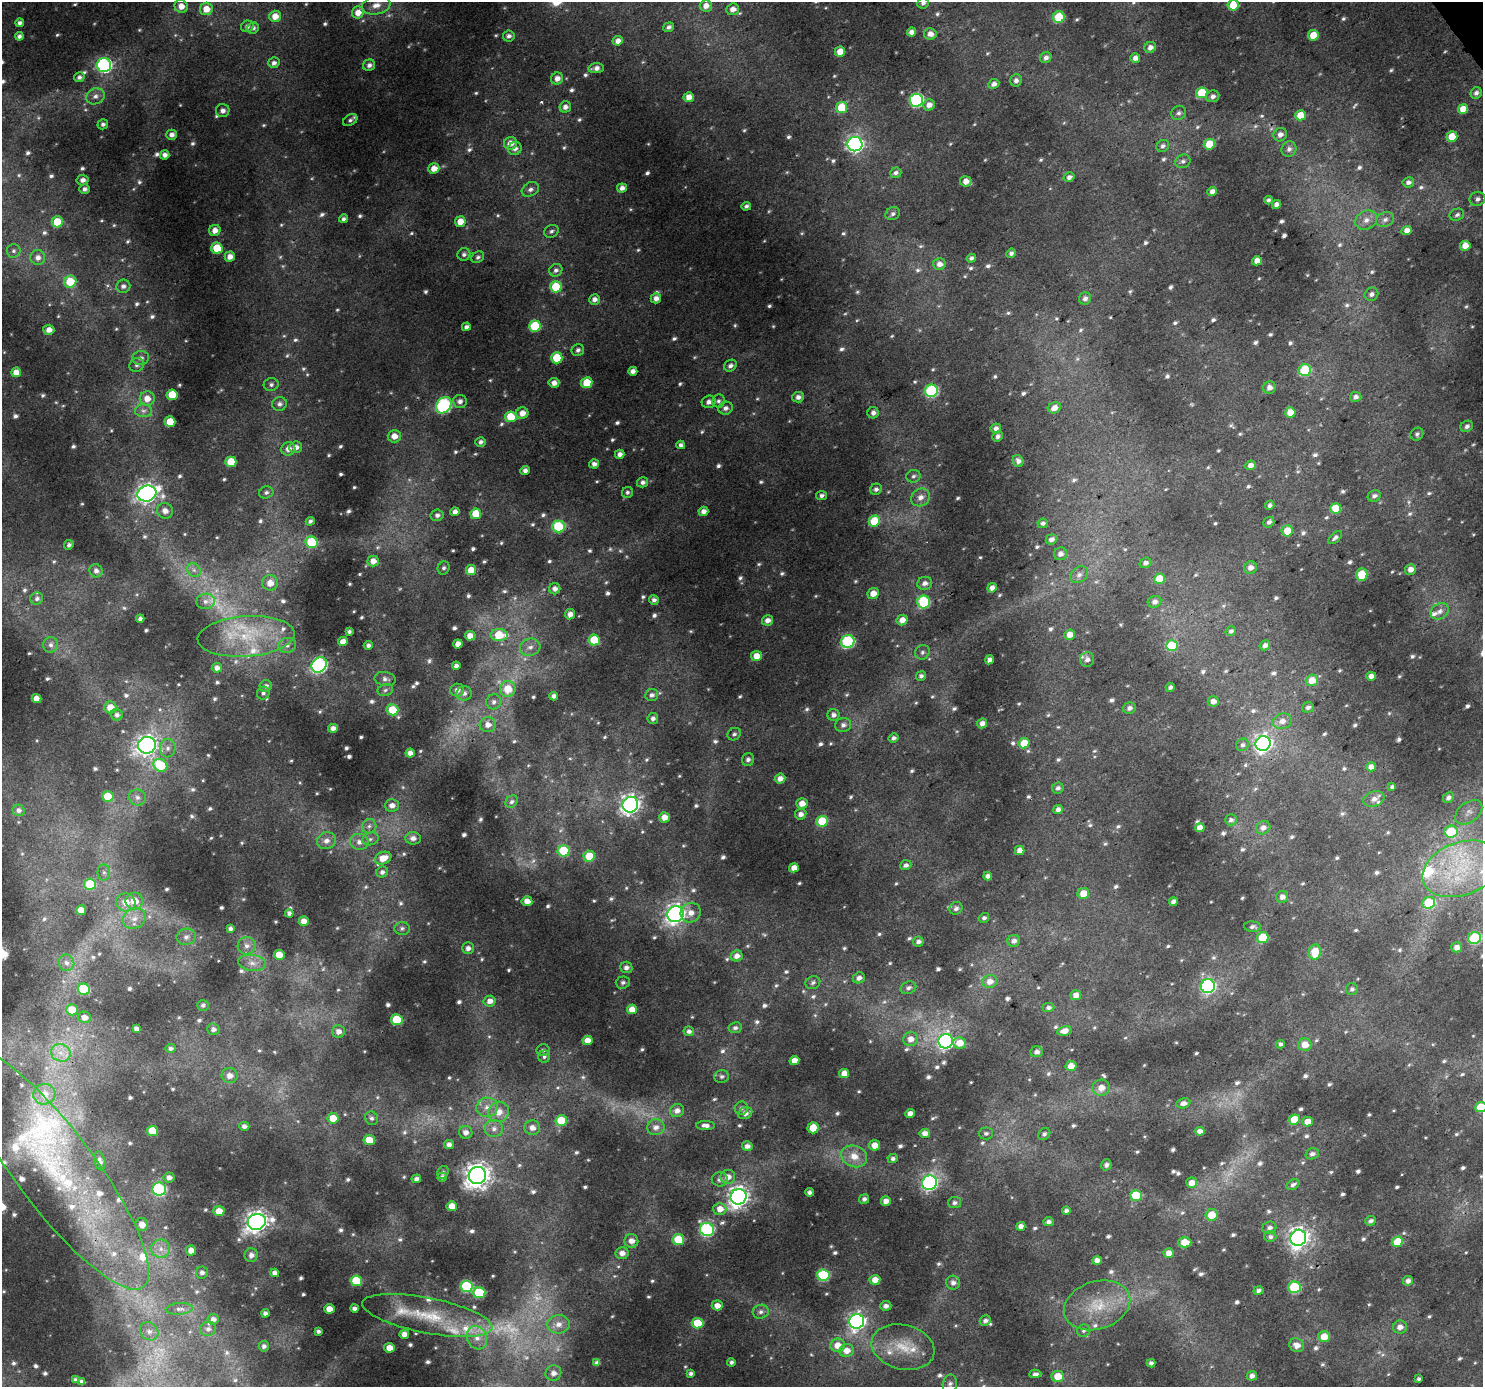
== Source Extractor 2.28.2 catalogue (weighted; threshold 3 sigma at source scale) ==
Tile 10 of 4 x 4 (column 2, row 3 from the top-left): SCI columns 1486-2966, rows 1575-2959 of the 5929 x 5853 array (HDU 1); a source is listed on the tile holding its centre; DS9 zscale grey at full resolution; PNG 1485 x 1389 px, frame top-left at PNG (2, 2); each listed source drawn as its Kron ellipse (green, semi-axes under 4 px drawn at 4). Shown black and unused: <1% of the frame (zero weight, under 3 of 4 exposures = <1% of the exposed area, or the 3 px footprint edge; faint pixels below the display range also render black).
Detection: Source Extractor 2.28.2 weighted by HDU 2 'WHT'; one run over the whole footprint, this tile lists its part. Background 0.0256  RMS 0.0046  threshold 0.0205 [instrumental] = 3 sigma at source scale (4.5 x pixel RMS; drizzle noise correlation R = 1.50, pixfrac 1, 0.0396/0.0396 arcsec/px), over >= 5 px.
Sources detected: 1047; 37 too faint to see at this stretch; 1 cosmic-ray / hot-pixel residue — neither listed nor drawn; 28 inside a brighter listed object's ellipse — not listed separately; of the other 981, all 500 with FLUX_AUTO >= 1.26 (the completeness limit of this list) listed and drawn (481 fainter detections not listed), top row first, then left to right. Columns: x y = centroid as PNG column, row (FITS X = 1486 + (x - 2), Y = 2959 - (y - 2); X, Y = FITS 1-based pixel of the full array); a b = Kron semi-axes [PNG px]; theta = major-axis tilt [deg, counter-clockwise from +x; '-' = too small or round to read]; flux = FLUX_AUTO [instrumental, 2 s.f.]
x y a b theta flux
923 3 6 5 - 1.5
376 5 14 9 11 4.9
1233 5 5 5 - 14
181 6 6 6 - 4.6
706 6 6 6 - 3.8
206 9 6 6 - 6.5
733 9 6 5 - 3.4
358 12 6 6 - 5.4
275 16 6 5 - 5.6
1059 17 6 5 - 23
20 23 4 4 - 1.8
247 26 6 5 - 1.4
669 27 5 4 - 1.5
253 28 6 5 - 1.4
911 32 4 4 - 2.4
930 34 6 5 - 3.6
1313 35 5 5 - 9.9
19 36 4 4 - 1.6
509 36 6 5 - 1.9
618 41 5 4 - 3.2
1150 47 6 5 - 2.7
840 52 5 5 - 6
1046 58 6 5 - 2.4
1135 58 5 4 - 2.8
274 63 5 5 - 2
104 65 7 7 - 100
369 65 6 5 - 1.9
596 68 8 5 7 2.5
79 77 5 5 - 1.7
557 79 6 6 - 3.4
1016 80 6 5 - 1.9
994 84 5 5 - 2.6
1202 93 6 5 - 20
1476 93 6 5 - 1.8
95 96 9 8 - 2.5
1213 96 6 6 - 2.2
689 97 5 5 - 4.5
916 100 7 6 - 75
929 105 6 5 - 3.2
565 107 6 5 - 2.5
842 108 5 5 - 17
1463 109 5 5 - 7.6
223 111 7 6 - 2.1
1179 113 7 7 - 1.7
1301 115 5 5 - 10
350 120 8 5 32 1.4
103 124 5 5 - 1.5
172 135 5 5 - 2.5
1280 135 7 6 - 2.6
1452 137 5 5 - 11
511 143 7 6 - 4.7
855 144 7 7 - 150
1209 144 5 5 - 12
1163 146 7 5 46 1.6
515 148 7 6 - 2.1
1289 149 8 7 - 2
165 155 4 4 - 2.4
1183 161 8 6 22 1.4
434 168 5 5 - 5.2
896 173 6 5 - 1.7
1069 177 5 4 - 2
83 180 6 5 - 2.4
966 181 6 5 - 4.2
1408 182 6 5 - 2
622 188 5 4 - 2.8
85 189 5 5 - 1.7
530 189 9 6 28 2.1
1212 192 5 4 - 3.1
1477 199 8 7 - 1.9
1268 200 4 4 - 1.3
1276 205 4 4 - 2.8
746 206 5 4 - 1.5
893 214 7 6 - 1.4
1457 215 7 6 - 1.5
343 219 4 4 - 1.4
1366 220 11 9 29 3.6
1385 220 9 7 25 2.1
57 222 5 5 - 14
460 222 5 5 - 5.6
215 230 6 5 - 4
551 231 7 6 - 1.3
1407 231 5 4 - 3.7
1465 246 5 5 - 5.5
217 248 6 5 - 16
13 251 7 7 - 1.3
1011 253 5 4 - 1.7
464 254 6 6 - 1.3
230 257 5 5 - 3.9
478 257 7 5 34 1.3
38 258 7 7 - 2.8
971 258 5 4 - 1.6
1257 261 5 4 - 4
939 264 6 6 - 3.2
556 270 7 6 - 1.8
70 282 6 6 - 14
123 286 7 6 - 1.9
556 287 6 5 - 20
1371 294 7 6 - 1.8
656 298 5 5 - 2.9
1085 298 6 6 - 1.9
594 299 5 5 - 2.6
535 326 6 5 - 28
466 327 4 4 - 1.8
49 330 5 5 - 3.6
578 350 6 6 - 1.5
141 358 8 7 - 2.1
557 358 5 5 - 20
137 365 7 6 - 1.5
730 366 7 5 34 1.9
1305 370 6 5 - 28
633 371 4 4 - 2.8
16 372 5 5 - 4.9
554 383 5 5 - 3.3
587 383 5 5 - 14
271 384 7 6 - 1.5
1269 388 6 6 - 2.8
931 391 6 6 - 54
172 395 5 5 - 16
798 397 6 5 - 2.4
1356 397 6 5 - 1.9
147 399 7 7 - 4.8
460 401 7 6 - 2.3
718 401 7 6 - 1.4
709 402 7 6 - 2.7
279 404 7 6 - 1.9
444 405 9 7 49 80
725 408 7 6 - 2
1054 408 7 5 25 3.7
143 411 8 6 -1 1.9
1290 412 5 5 - 7.7
522 413 6 5 - 4.4
873 413 5 5 - 2.3
511 417 6 5 - 15
170 422 5 5 - 11
1467 426 7 5 29 1.8
996 428 5 5 - 2.1
1417 434 7 6 - 1.3
394 436 6 6 - 4.5
998 436 5 5 - 1.7
481 442 5 5 - 1.7
681 445 4 4 - 1.7
296 447 6 5 - 2.8
288 449 7 6 - 3.6
620 454 5 4 - 2.3
1018 461 6 5 - 2.2
231 462 5 5 - 14
594 464 5 4 - 2.4
1251 465 5 4 - 3.1
525 470 4 4 - 2.2
913 476 7 6 - 1.3
643 482 5 5 - 2
876 489 6 5 - 1.7
266 492 7 6 - 1.5
627 492 6 5 - 1.3
147 494 9 8 - 240
821 496 5 4 - 1.7
1374 496 7 5 24 1.8
920 497 10 8 32 3.3
1270 505 5 4 - 1.5
1336 508 5 5 - 13
165 511 8 7 - 3.4
703 511 5 4 - 2.8
455 512 4 4 - 2.7
476 514 5 5 - 12
437 515 6 5 - 1.9
310 521 4 4 - 1.4
874 521 6 5 - 17
1269 522 6 5 - 1.6
1043 523 5 4 - 1.5
558 526 6 6 - 33
1287 531 5 5 - 9.2
1335 537 8 4 43 1.4
1051 539 6 5 - 2
311 542 6 6 - 26
69 545 5 4 - 1.4
1060 554 6 6 - 2.4
373 561 5 5 - 4.2
1145 563 6 5 - 1.6
444 568 7 6 - 1.3
1250 568 6 6 - 3.1
1410 569 5 5 - 3.3
194 570 7 6 - 1.6
471 570 5 5 - 6.4
96 571 7 6 - 1.8
1079 575 10 7 39 2.3
1362 575 6 5 - 18
1159 579 5 5 - 10
270 583 8 7 - 5.1
925 583 7 6 - 2.6
992 588 5 4 - 2.9
555 589 6 5 - 2.7
873 593 6 5 - 5.1
37 598 6 6 - 1.6
654 600 5 4 - 1.7
206 601 9 7 6 2.2
924 602 6 6 - 42
1154 602 7 6 - 2.2
1440 611 10 7 30 2.6
570 614 5 5 - 3.3
140 619 4 4 - 1.7
768 620 5 5 - 3.1
902 620 6 5 - 4.3
349 631 4 3 - 1.3
1231 631 5 4 - 1.4
499 635 8 6 1 16
1070 635 5 5 - 5
246 636 49 20 4 30
470 636 5 4 - 4.5
594 640 5 5 - 17
848 641 7 6 - 61
343 642 5 4 - 4.3
458 644 5 4 - 4.1
51 645 8 7 - 1.9
287 645 9 7 15 2.2
368 645 4 4 - 1.7
1265 645 5 4 - 2.2
1172 646 6 5 - 20
530 647 10 8 15 3.1
922 652 7 6 - 1.4
756 656 5 5 - 5.8
1087 659 7 7 - 2.1
989 660 5 4 - 2.2
319 665 8 7 - 110
456 666 4 4 - 2.1
217 668 5 5 - 2.5
921 676 5 4 - 1.4
1371 676 5 4 - 3.3
385 679 10 7 -11 2
1312 680 6 6 - 6.5
266 686 6 6 - 1.8
1170 687 4 4 - 1.5
508 689 8 8 - 8.8
385 690 8 6 18 1.3
457 690 7 6 - 2.5
263 693 6 6 - 1.4
464 693 8 7 - 2
652 695 6 6 - 1.8
554 696 4 4 - 2.1
36 698 5 4 - 3.9
1213 701 5 5 - 3.3
494 702 7 7 - 1.9
110 707 6 6 - 6.5
1308 707 6 5 - 1.3
1129 708 6 5 - 2.1
392 710 6 5 - 12
117 715 6 6 - 2
833 715 6 6 - 2
653 718 5 5 - 1.8
1282 721 9 7 18 3.1
982 723 5 5 - 2.9
488 725 8 7 - 3.5
843 725 8 7 - 1.9
333 728 5 4 - 2.4
734 734 7 6 - 1.3
893 738 5 4 - 1.5
1024 743 5 5 - 10
1263 744 7 7 - 180
147 745 9 8 - 240
1242 745 6 6 - 1.4
168 748 9 8 - 2.6
410 753 4 4 - 3.3
748 759 6 6 - 1.8
160 765 7 6 - 26
1371 767 5 4 - 2.7
780 779 5 5 - 3.2
1392 787 4 3 - 1.4
1058 788 6 5 - 1.6
108 797 6 5 - 15
137 797 9 8 - 2.5
1448 798 6 5 - 1.8
1374 799 10 7 19 2.9
511 802 7 5 45 1.3
802 803 5 5 - 4.3
392 805 7 6 - 2.9
630 805 8 7 - 250
1058 809 5 4 - 2.1
18 810 6 5 - 1.8
1469 812 15 10 37 3.6
801 814 6 5 - 2.5
664 817 5 5 - 4.5
1231 820 6 5 - 1.5
822 821 6 5 - 20
369 826 7 7 - 1.8
1200 828 5 4 - 4.1
1263 828 7 6 - 2.6
1451 832 7 6 - 18
413 838 8 6 -4 2.5
370 839 8 6 16 1.5
326 841 9 8 - 3.4
359 842 9 8 - 3.1
1020 850 5 4 - 3.7
563 851 6 5 - 23
589 856 5 5 - 13
383 858 8 6 21 6.8
906 865 6 5 - 1.7
794 868 5 4 - 3.9
1462 869 41 26 20 45
104 872 8 6 -90 1.6
382 872 5 5 - 1.9
988 876 4 4 - 2.4
90 884 6 5 - 21
1083 894 6 5 - 7.1
1282 897 6 6 - 2.7
134 901 9 8 - 8.3
527 901 5 5 - 4.5
126 902 9 9 - 6.3
1173 902 4 4 - 2.5
1429 903 6 5 - 24
956 908 7 6 - 2
81 910 5 5 - 5.7
289 913 4 4 - 1.6
691 913 10 9 - 4.6
675 914 8 8 - 220
134 918 12 10 26 5.1
984 918 5 5 - 1.3
304 921 5 5 - 3.5
1252 927 8 5 -2 1.5
402 928 7 6 - 1.4
230 929 4 4 - 1.8
186 937 10 8 18 2.7
1263 938 6 5 - 18
1475 938 6 6 - 37
1014 941 6 6 - 2.1
918 942 5 5 - 1.7
247 946 9 8 - 2.7
1457 947 5 5 - 3
468 948 6 6 - 2.5
1315 952 7 6 - 11
279 955 5 5 - 8.8
737 956 6 5 - 2.9
66 963 8 7 - 2.6
252 963 14 8 -8 3.7
626 967 6 6 - 2
859 978 6 5 - 2.4
990 981 7 6 - 3.9
623 982 7 6 - 1.5
813 983 7 6 - 1.5
1208 986 7 7 - 84
908 988 8 6 24 1.7
84 989 6 5 - 33
1352 989 6 6 - 1.3
1076 995 5 5 - 4.2
490 1001 6 5 - 3.3
203 1005 6 5 - 1.3
1049 1007 6 4 1 1.5
632 1009 5 4 - 5.3
72 1010 6 5 - 11
84 1017 6 5 - 3.5
397 1020 6 5 - 23
735 1028 6 5 - 1.4
136 1029 4 4 - 2.5
213 1029 6 6 - 2.2
338 1031 6 6 - 2.9
689 1031 5 5 - 1.9
1064 1031 7 5 14 3.6
911 1039 7 7 - 3.9
588 1040 5 4 - 5
946 1041 7 7 - 150
960 1043 6 5 - 6.1
1281 1044 4 4 - 1.7
1305 1045 7 6 - 6.3
171 1048 5 4 - 1.3
543 1050 6 6 - 1.4
1037 1052 6 5 - 2.1
61 1053 10 8 -20 4
544 1057 6 6 - 1.3
794 1061 5 4 - 4.6
1071 1066 5 5 - 5
844 1073 5 4 - 4.7
230 1075 8 7 - 3.6
722 1076 7 6 - 1.4
1101 1088 8 8 - 4.3
44 1094 11 10 - 5.4
1183 1103 7 5 11 2.5
487 1107 11 9 6 4.2
1481 1107 5 5 - 18
741 1108 7 6 - 1.4
677 1111 7 6 - 3
499 1112 10 10 - 6.6
745 1113 7 5 26 2.7
910 1114 5 4 - 3.8
333 1118 5 5 - 11
372 1118 7 6 - 1.4
1294 1120 6 5 - 11
561 1121 6 5 - 20
1307 1122 5 4 - 5
705 1125 9 4 -3 2.3
244 1126 5 4 - 1.9
656 1127 9 8 - 3.4
532 1128 8 7 - 3.4
813 1128 5 5 - 9.2
494 1129 9 8 - 3.1
152 1131 5 5 - 13
1200 1131 5 4 - 2.5
466 1132 7 6 - 2.9
925 1133 5 4 - 3.6
986 1133 7 6 - 1.3
1044 1134 6 5 - 1.3
369 1140 5 5 - 12
449 1145 5 4 - 2.5
874 1145 5 5 - 5.3
747 1146 5 4 - 2.6
1312 1154 7 5 18 1.7
854 1156 13 10 -22 6.5
893 1159 5 4 - 1.6
100 1161 9 5 -77 2.1
1106 1165 5 5 - 1.8
55 1169 148 39 -53 120
443 1172 7 5 63 1.3
477 1175 9 8 - 440
169 1177 5 5 - 2.3
442 1177 5 4 - 1.3
728 1177 7 7 - 3.6
416 1179 5 4 - 2
720 1179 8 7 - 2
929 1183 7 7 - 100
1192 1183 5 5 - 4.6
1293 1185 7 5 30 1.5
159 1189 7 6 - 60
809 1192 4 4 - 1.8
1136 1195 6 5 - 20
739 1197 8 7 - 300
864 1199 5 4 - 1.6
886 1201 5 4 - 3.2
954 1203 6 5 - 1.5
452 1206 5 5 - 5.7
720 1209 6 6 - 4.3
219 1211 5 5 - 6.1
1066 1211 4 3 - 1.6
1212 1215 6 6 - 9
1371 1221 5 4 - 1.6
257 1222 9 8 - 340
1048 1222 5 4 - 1.8
142 1225 6 6 - 4.6
1021 1226 4 4 - 2.9
1269 1228 7 6 - 1.9
707 1230 7 6 - 80
1270 1237 6 5 - 1.4
1298 1238 8 7 - 270
678 1240 6 5 - 18
631 1241 7 7 - 3.8
1185 1242 6 5 - 8.4
1397 1242 6 5 - 10
161 1249 9 9 - 3.8
191 1250 5 5 - 4.2
622 1253 6 6 - 2.9
1169 1253 5 4 - 3.8
251 1255 7 6 - 2.6
1097 1260 5 4 - 3
202 1273 6 6 - 2
275 1273 4 4 - 2.3
823 1275 6 5 - 43
875 1280 5 5 - 4.7
356 1281 6 5 - 18
1408 1281 5 4 - 2.2
953 1283 7 7 - 2.2
467 1286 6 5 - 42
1295 1287 6 5 - 37
1258 1290 5 4 - 1.4
479 1293 6 5 - 30
717 1305 5 5 - 3.9
1097 1305 34 24 18 21
886 1306 5 5 - 2.2
355 1308 4 4 - 2.1
179 1309 13 6 5 2.4
329 1309 5 4 - 5
761 1312 8 7 - 2
265 1313 4 4 - 1.7
427 1315 66 17 -11 29
213 1319 5 5 - 2.1
985 1320 5 5 - 1.6
857 1321 7 7 - 170
697 1323 6 5 - 15
558 1324 11 9 5 4.4
1400 1327 7 6 - 3.4
208 1329 8 7 - 1.8
149 1331 10 8 -42 3.1
318 1331 4 3 - 1.4
1083 1331 7 6 - 1.3
404 1334 5 4 - 3.3
1324 1337 6 5 - 8.3
477 1338 12 9 -63 4.9
838 1345 7 6 - 5.8
1297 1345 7 6 - 3.7
264 1346 5 5 - 1.5
903 1347 32 22 -14 17
389 1348 5 5 - 4.5
847 1350 7 6 - 5
731 1362 4 4 - 1.5
597 1363 4 4 - 2
1151 1363 4 4 - 1.6
553 1373 8 7 - 3
691 1373 4 4 - 1.4
1035 1374 6 4 4 1.6
1058 1376 6 5 - 8.3
1252 1376 5 5 - 2.4
1419 1379 4 4 - 1.5
76 1380 4 4 - 1.3
82 1382 4 4 - 1.6
950 1384 9 7 79 1.7
Overlapping masked pixels (flux is a lower limit): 1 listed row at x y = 55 1169
Isophote crosses this tile's border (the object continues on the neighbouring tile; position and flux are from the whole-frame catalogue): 4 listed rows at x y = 923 3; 1233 5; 1481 1107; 950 1384